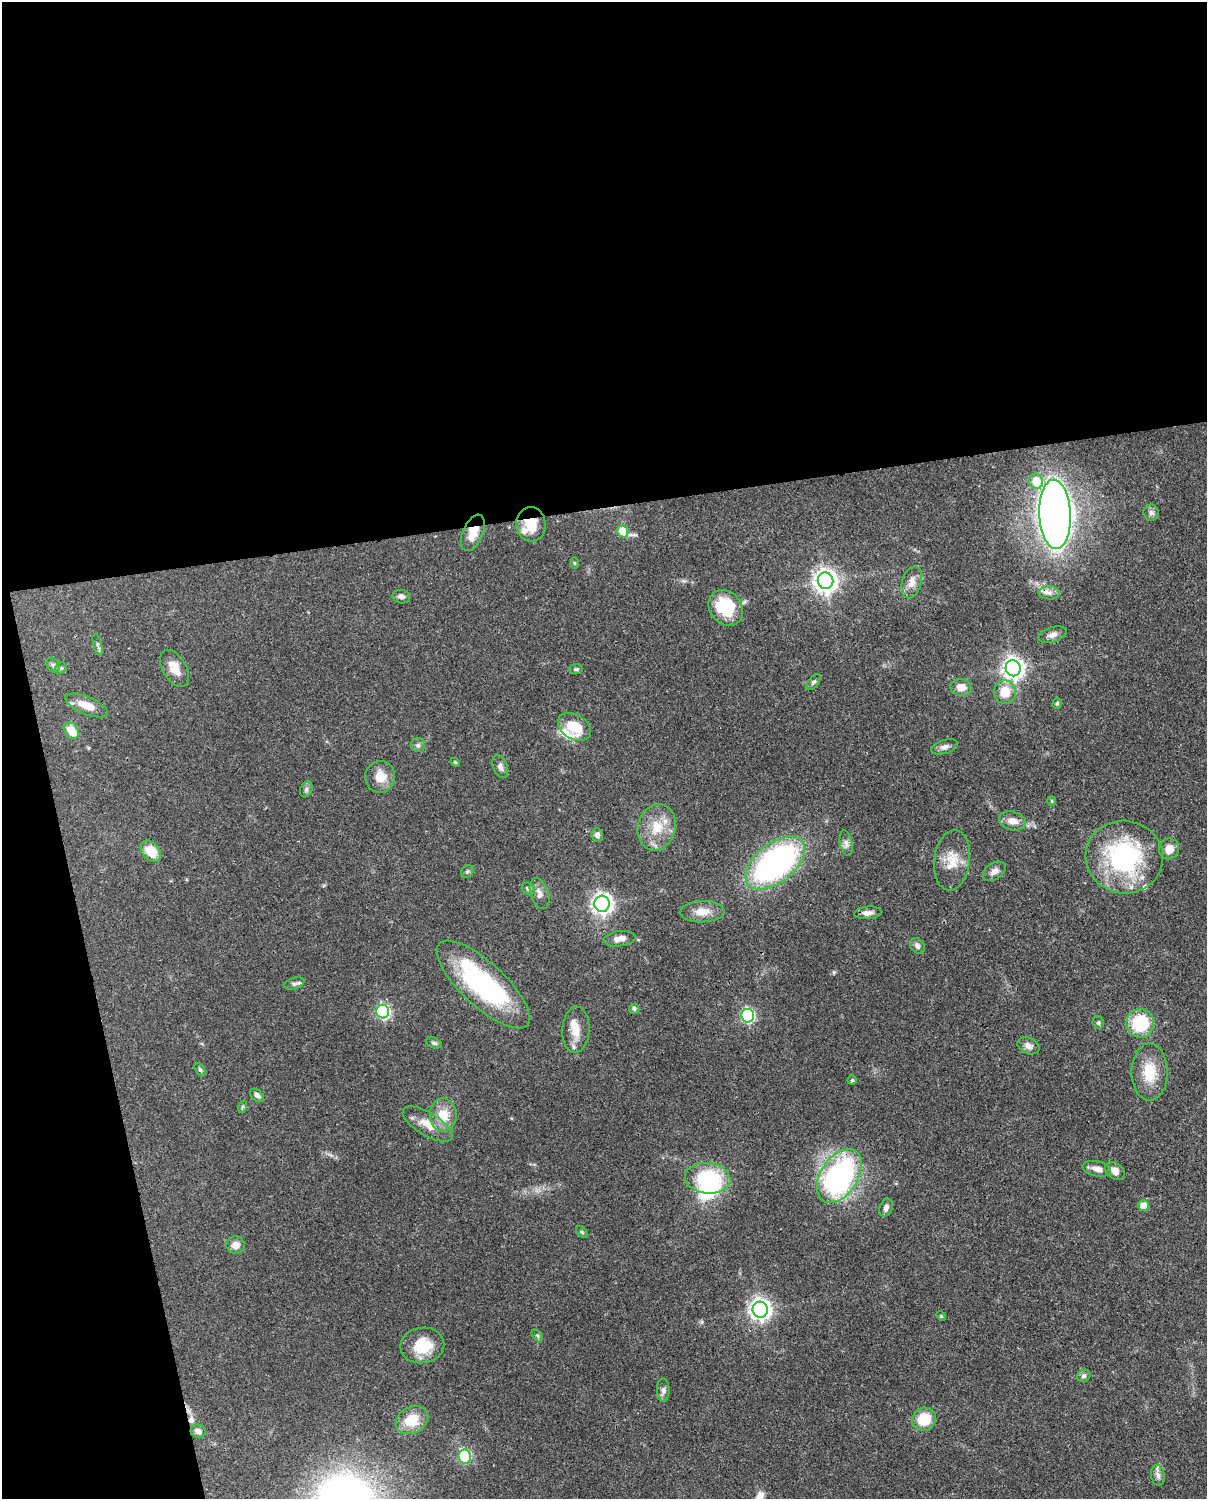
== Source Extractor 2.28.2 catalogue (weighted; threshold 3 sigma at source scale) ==
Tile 1 of 4 x 3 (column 1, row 1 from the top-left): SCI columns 90-1294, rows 3259-4755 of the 5002 x 4908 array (HDU 1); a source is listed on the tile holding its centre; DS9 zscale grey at full resolution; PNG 1209 x 1501 px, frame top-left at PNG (2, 2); each listed source drawn as its Kron ellipse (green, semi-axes under 4 px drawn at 4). Shown black and unused: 39% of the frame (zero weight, under 3 of 4 exposures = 7% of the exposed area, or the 3 px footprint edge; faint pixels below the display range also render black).
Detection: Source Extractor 2.28.2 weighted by HDU 2 'WHT'; one run over the whole footprint, this tile lists its part. Background 0.101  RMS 0.004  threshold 0.0182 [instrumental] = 3 sigma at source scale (4.5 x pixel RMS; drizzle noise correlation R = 1.50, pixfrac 1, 0.05/0.05 arcsec/px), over >= 5 px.
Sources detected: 92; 1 inside a brighter object's white glare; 1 cosmic-ray / hot-pixel residue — neither listed nor drawn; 3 inside a brighter listed object's ellipse — not listed separately; the other 87 listed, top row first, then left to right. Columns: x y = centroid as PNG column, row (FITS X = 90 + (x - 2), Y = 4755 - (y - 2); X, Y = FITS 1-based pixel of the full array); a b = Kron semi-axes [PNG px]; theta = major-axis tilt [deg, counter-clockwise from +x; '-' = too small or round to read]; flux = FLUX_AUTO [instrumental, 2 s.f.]
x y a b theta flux
1036 481 8 7 - 10
1151 513 8 7 - 1.4
1055 514 35 16 -87 530
531 524 17 14 -86 8.2
623 531 6 5 - 13
473 533 19 10 67 6.4
574 563 5 3 - 0.4
826 581 8 7 - 340
912 582 16 9 74 3.6
1049 593 10 6 -3 1.9
401 597 9 6 -15 1.6
726 608 19 16 -51 20
1053 635 15 7 17 2.2
98 645 11 3 -75 0.92
53 665 8 6 -61 0.95
61 668 6 5 - 0.71
175 668 20 11 -60 6
1013 668 8 7 - 270
576 669 7 5 0 0.72
813 682 9 5 52 0.89
961 687 10 8 -7 4.5
1005 692 11 11 - 7.6
1057 704 5 4 - 0.64
86 706 23 8 -23 6.9
574 727 18 12 -31 12
72 731 9 6 -58 7.2
418 745 7 7 - 1.1
944 747 14 7 17 1.9
455 762 5 4 - 0.41
500 766 12 7 -70 1.8
380 777 16 15 - 6.2
306 789 8 6 69 0.99
1052 801 5 4 - 0.51
1013 821 14 9 -15 3.8
657 827 23 19 75 11
597 835 7 5 -83 1.7
846 843 13 6 -78 1.6
1169 849 10 10 - 4.1
151 851 12 8 -48 8.1
1124 857 39 36 -9 60
952 860 30 17 83 9.1
775 863 35 19 38 110
467 871 7 5 44 0.77
994 871 12 8 34 2.4
528 889 7 5 -32 1.3
539 893 16 9 -71 2.6
602 904 8 7 - 220
702 912 22 10 2 5.4
868 913 14 6 6 2.3
619 939 16 7 7 3.4
917 946 8 6 -54 1.5
294 984 10 5 16 1.1
483 984 60 22 -43 62
634 1009 5 5 - 1.1
383 1012 7 6 - 67
748 1016 7 6 - 66
1098 1023 6 5 - 0.76
1140 1023 14 14 - 21
576 1030 23 13 87 6.5
434 1043 8 5 -22 0.93
1028 1046 11 8 -24 2.2
200 1070 7 4 -62 0.79
1150 1072 29 18 -89 12
852 1080 5 4 - 0.6
257 1095 8 5 -39 1.5
242 1107 6 4 71 0.58
443 1115 17 13 -89 8.3
428 1124 28 11 -31 6.6
1097 1169 14 7 -11 2.8
1115 1171 11 7 -38 3.1
839 1176 30 18 57 89
708 1178 23 15 -6 31
1143 1206 5 5 - 5.7
886 1208 9 6 71 1.8
582 1232 7 4 -45 0.58
236 1245 9 8 - 3.1
760 1310 8 7 - 250
941 1316 5 4 - 0.47
537 1336 7 4 -45 0.71
422 1345 22 17 8 12
1084 1376 7 6 - 1.2
663 1390 12 6 90 1.6
924 1419 12 11 - 12
412 1420 17 13 27 11
198 1431 7 6 - 2
465 1457 7 6 - 31
1158 1475 10 7 -78 1.8
Overlapping masked pixels (flux is a lower limit): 4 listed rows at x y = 531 524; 473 533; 826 581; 483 984